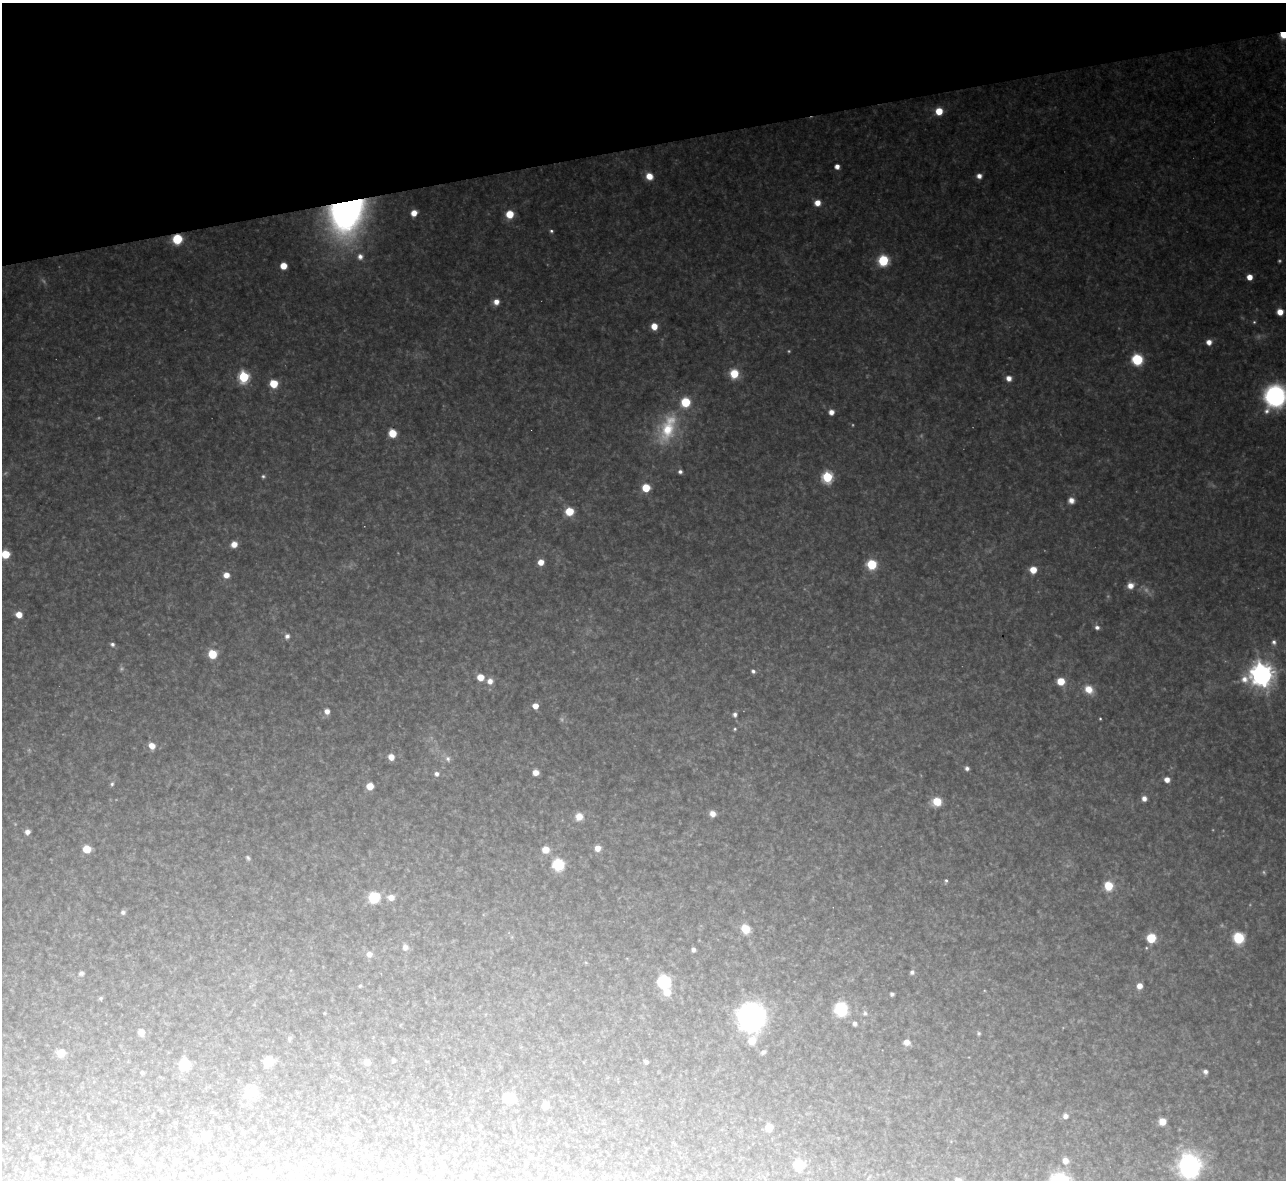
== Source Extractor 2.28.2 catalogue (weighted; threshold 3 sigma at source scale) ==
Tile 3 of 4 x 4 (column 3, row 1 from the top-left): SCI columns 2567-3850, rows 3678-4855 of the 5133 x 5115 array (HDU 1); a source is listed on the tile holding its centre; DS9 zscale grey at full resolution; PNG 1288 x 1182 px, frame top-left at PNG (2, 3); no overlay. Shown black and unused: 12% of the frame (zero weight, under 3 of 4 exposures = <1% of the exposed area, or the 3 px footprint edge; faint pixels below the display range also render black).
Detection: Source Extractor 2.28.2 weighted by HDU 2 'WHT'; one run over the whole footprint, this tile lists its part. Background 0.325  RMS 0.02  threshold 0.0878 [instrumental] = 3 sigma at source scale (4.5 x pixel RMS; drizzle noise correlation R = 1.50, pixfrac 1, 0.05/0.05 arcsec/px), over >= 5 px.
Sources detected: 148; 15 too faint to see at this stretch — not listed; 1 inside a brighter listed object's ellipse — not listed separately; the other 132 listed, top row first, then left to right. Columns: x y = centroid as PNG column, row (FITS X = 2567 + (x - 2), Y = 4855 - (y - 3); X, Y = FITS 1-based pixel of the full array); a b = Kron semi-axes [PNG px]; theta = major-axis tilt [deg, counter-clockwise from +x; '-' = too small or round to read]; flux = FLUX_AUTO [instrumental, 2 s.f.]
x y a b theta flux
1284 34 7 5 12 67
939 111 6 6 - 43
837 166 5 4 - 16
649 176 7 6 - 30
979 176 6 5 - 13
817 203 6 6 - 22
347 212 34 27 66 1000
414 213 6 5 - 23
510 214 6 6 - 50
551 231 6 5 - 4.5
177 239 7 7 - 100
360 257 8 8 - 12
883 260 7 7 - 150
283 266 5 5 - 32
1249 277 5 5 - 27
496 302 7 6 - 18
1280 312 6 5 - 24
1254 322 5 5 - 3.2
654 326 6 6 - 30
1209 342 6 6 - 17
1137 359 7 7 - 150
734 374 8 8 - 59
244 377 6 6 - 220
1009 378 7 6 - 14
274 384 6 6 - 65
1275 396 19 17 67 360
831 412 5 5 - 15
667 428 48 24 68 150
392 433 6 6 - 53
680 472 5 5 - 7.1
263 476 6 5 - 4.5
827 477 6 6 - 220
646 488 6 6 - 60
1071 500 7 7 - 14
569 511 7 6 - 57
234 544 6 6 - 23
5 554 6 6 - 63
541 562 6 5 - 23
872 564 6 6 - 120
1033 570 6 6 - 34
226 575 7 6 - 19
1130 585 8 7 - 20
19 615 6 6 - 26
1097 627 6 5 - 8.3
287 636 7 7 - 8.8
1274 642 8 7 - 8.2
112 644 6 5 - 5.8
212 654 6 6 - 64
753 671 5 5 - 5.9
1261 675 9 9 - 2300
480 677 6 6 - 30
490 681 7 7 - 17
1061 681 6 6 - 45
1089 689 12 9 -42 30
535 706 5 5 - 24
327 711 6 6 - 15
735 714 6 5 - 6.7
1100 719 3 3 - 2.3
735 729 5 4 - 2.8
152 746 7 6 - 23
391 757 6 5 - 22
448 759 9 7 -60 9.3
967 768 5 4 - 7.2
535 772 5 5 - 18
437 774 6 6 - 8.8
1167 780 5 5 - 17
112 784 7 5 70 4.5
370 786 6 5 - 32
1144 798 6 5 - 12
937 802 7 7 - 53
712 814 7 6 - 16
579 817 9 9 - 23
27 832 5 5 - 12
597 848 6 6 - 19
87 849 6 5 - 54
545 850 7 6 - 27
248 858 6 5 - 4.5
558 864 8 7 - 140
946 881 5 4 - 4
1108 886 7 6 - 68
374 897 8 8 - 100
391 897 8 6 -5 18
123 912 6 5 - 6
745 929 7 6 - 55
512 937 6 4 -72 3
1151 938 7 7 - 71
1238 938 7 7 - 180
405 947 8 8 - 12
693 950 4 4 - 7.5
369 954 7 7 - 15
912 972 6 5 - 6.3
81 973 7 7 - 5.8
664 982 7 7 - 250
360 986 4 4 - 2.7
1139 986 6 6 - 18
667 992 7 7 - 32
892 994 4 4 - 5.2
101 998 5 4 - 3.5
841 1009 16 15 - 67
324 1013 3 3 - 2.1
865 1013 7 7 - 6.5
751 1017 20 19 - 530
855 1023 5 4 - 7.3
141 1032 6 6 - 23
979 1033 6 5 - 4
290 1038 7 6 - 4.6
752 1041 7 6 - 38
907 1042 7 6 - 14
763 1052 6 4 38 5.4
61 1053 7 6 - 38
393 1060 4 4 - 6
269 1061 7 7 - 63
367 1062 6 6 - 16
646 1062 4 4 - 6.3
185 1065 8 7 - 100
142 1072 4 3 - 4.5
1205 1072 6 5 - 7.8
251 1092 24 17 14 34
509 1098 8 6 -6 80
546 1105 5 5 - 22
1065 1116 7 6 - 10
1162 1121 6 6 - 32
769 1128 6 6 - 37
206 1136 6 6 - 33
197 1138 8 5 -29 5.2
349 1139 6 6 - 9.4
36 1159 5 5 - 14
140 1160 6 5 - 7.5
1065 1161 7 6 - 17
799 1165 6 6 - 96
1189 1166 25 22 86 310
260 1171 6 5 - 25
Overlapping masked pixels (flux is a lower limit): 3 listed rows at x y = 1284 34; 347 212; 177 239
Isophote crosses this tile's border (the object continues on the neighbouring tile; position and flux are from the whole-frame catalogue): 4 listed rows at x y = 1284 34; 1275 396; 5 554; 1189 1166